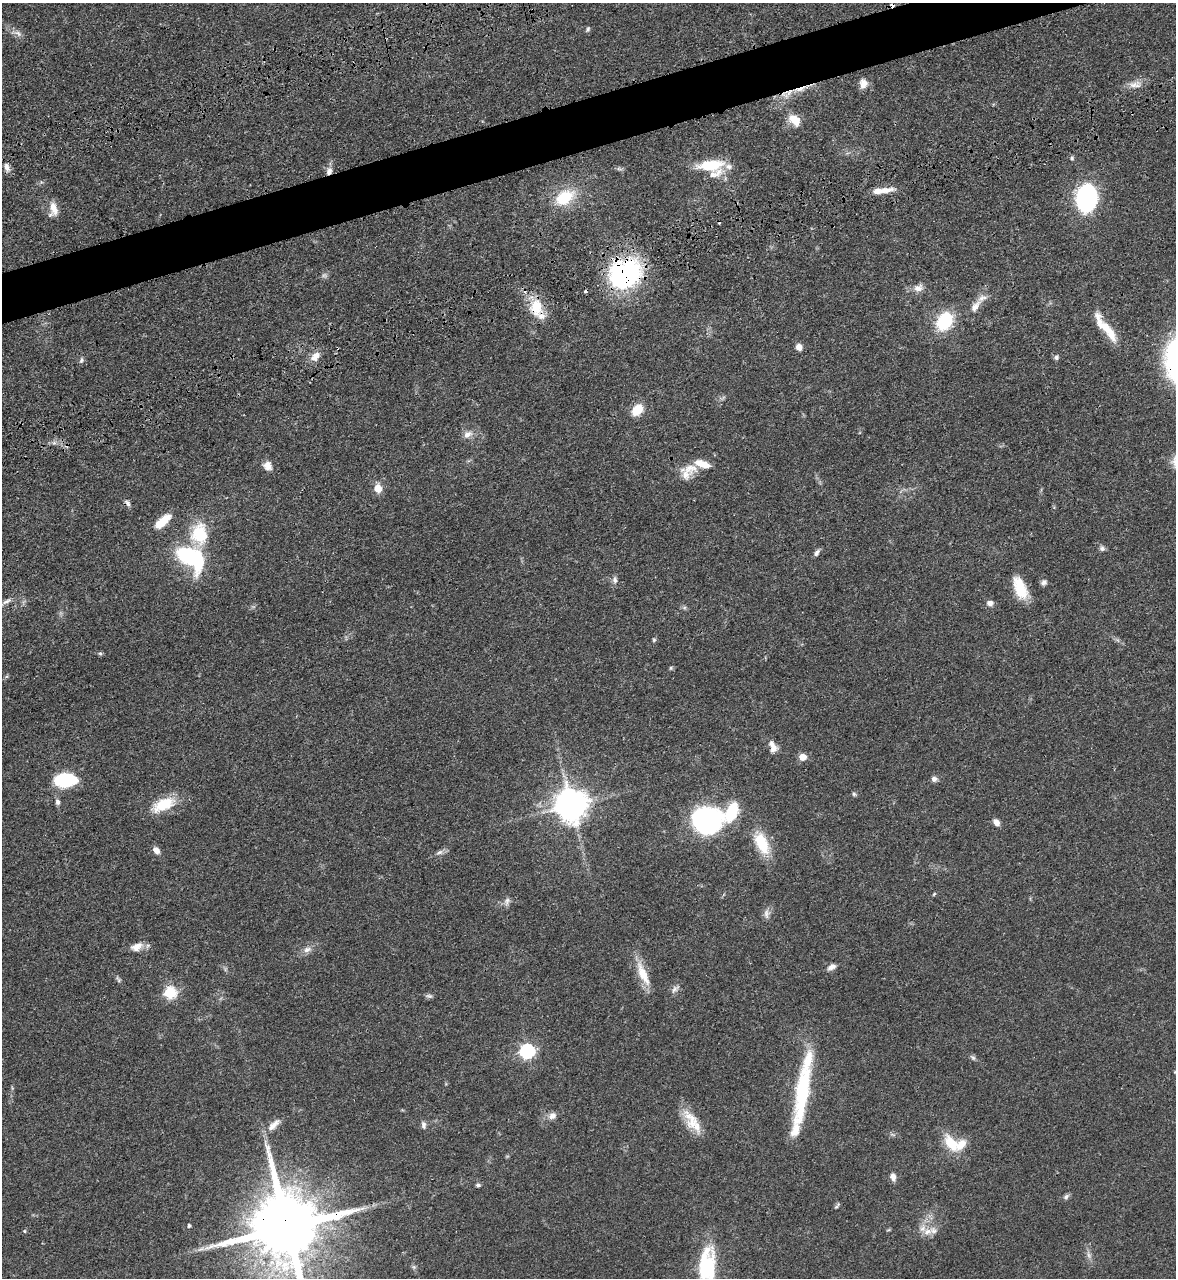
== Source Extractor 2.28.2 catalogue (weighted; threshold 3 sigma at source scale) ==
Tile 10 of 4 x 4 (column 2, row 3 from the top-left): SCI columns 1606-2779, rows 1452-2727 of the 5334 x 5453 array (HDU 1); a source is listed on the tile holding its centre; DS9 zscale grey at full resolution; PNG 1178 x 1280 px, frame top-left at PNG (2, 3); no overlay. Shown black and unused: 4% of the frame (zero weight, under 3 of 4 exposures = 11% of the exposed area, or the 3 px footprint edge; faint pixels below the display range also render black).
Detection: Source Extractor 2.28.2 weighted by HDU 2 'WHT'; one run over the whole footprint, this tile lists its part. Background 0.0519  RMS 0.0042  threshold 0.0187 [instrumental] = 3 sigma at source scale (4.5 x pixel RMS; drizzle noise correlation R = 1.50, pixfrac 1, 0.05/0.05 arcsec/px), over >= 5 px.
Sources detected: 103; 1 too faint to see at this stretch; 4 cosmic-ray / hot-pixel residue — not listed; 12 inside a brighter listed object's ellipse — not listed separately; the other 86 listed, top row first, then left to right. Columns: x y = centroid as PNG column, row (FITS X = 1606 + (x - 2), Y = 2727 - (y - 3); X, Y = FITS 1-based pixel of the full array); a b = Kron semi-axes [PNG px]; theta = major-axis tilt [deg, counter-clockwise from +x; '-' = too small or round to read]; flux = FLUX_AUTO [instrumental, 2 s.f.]
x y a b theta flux
588 29 7 5 62 0.74
17 33 17 6 -22 2.2
863 84 12 9 87 3.1
1133 85 13 9 -18 2.8
794 120 18 12 -42 5.7
1072 158 5 4 - 0.64
710 165 31 12 5 14
7 167 13 7 -71 2.2
329 171 10 7 66 2.4
881 191 26 6 7 5.7
565 197 19 13 31 16
1086 198 16 12 84 94
53 209 18 10 -88 4.6
625 274 33 29 32 66
918 288 14 9 14 2.8
975 306 19 8 55 3.9
536 307 23 15 89 11
944 321 19 14 60 21
1105 327 43 12 -52 10
799 347 7 6 - 2.5
315 356 14 9 46 3.8
1056 357 7 6 - 0.97
81 360 9 5 75 0.98
637 410 9 7 45 13
467 434 14 8 26 2.7
268 466 11 10 - 3.2
690 468 21 15 -13 6.4
378 488 7 6 - 6.6
127 503 8 6 -58 1.2
162 521 19 8 42 8.5
199 534 28 20 90 17
1102 548 7 6 - 1.2
817 553 10 5 60 1.4
190 557 25 14 -35 52
615 580 8 6 -80 1.4
1044 582 8 7 - 1.3
1020 588 25 12 -68 11
7 601 15 6 28 2.5
990 603 9 8 - 1.7
684 607 6 4 -18 0.73
654 640 5 4 - 0.59
100 654 5 5 - 0.63
671 668 6 4 62 0.55
773 749 11 10 - 2.6
803 757 9 8 - 2.8
934 779 7 6 - 1.5
65 780 22 12 3 25
854 794 6 5 - 0.66
58 802 7 6 - 1.2
164 804 28 14 25 12
571 805 10 9 - 800
707 820 30 25 -1 63
996 822 9 6 -56 2.1
762 843 31 15 -64 13
156 850 9 6 -50 2.6
439 852 11 6 25 1.5
934 894 6 3 45 0.47
507 901 12 6 78 1.6
767 913 12 8 82 2
137 947 17 10 25 3.8
307 950 12 8 27 2.4
831 967 12 7 29 1.9
643 974 36 11 -66 8.6
118 979 10 4 -60 0.85
675 989 13 6 45 1.7
170 993 6 6 - 40
429 996 10 5 -17 0.95
527 1051 6 6 - 88
973 1057 9 5 -41 0.93
802 1093 72 15 82 34
552 1116 10 8 36 2.3
692 1122 24 17 -87 9.2
274 1125 23 9 43 3.9
423 1125 10 6 -85 1.4
951 1143 21 11 -55 11
893 1177 9 6 -77 2.3
478 1185 6 4 0 0.79
1066 1197 8 6 51 1.1
837 1206 10 3 56 0.7
189 1226 4 4 - 0.69
287 1228 21 18 -79 5100
24 1231 5 4 - 0.48
928 1232 16 9 26 4.3
201 1249 12 5 20 1.7
1089 1255 11 5 -72 1.5
707 1267 36 14 88 35
Overlapping masked pixels (flux is a lower limit): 5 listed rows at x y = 329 171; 625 274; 536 307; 127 503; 287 1228
Isophote crosses this tile's border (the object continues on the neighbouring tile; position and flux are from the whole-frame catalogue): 2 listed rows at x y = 287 1228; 707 1267